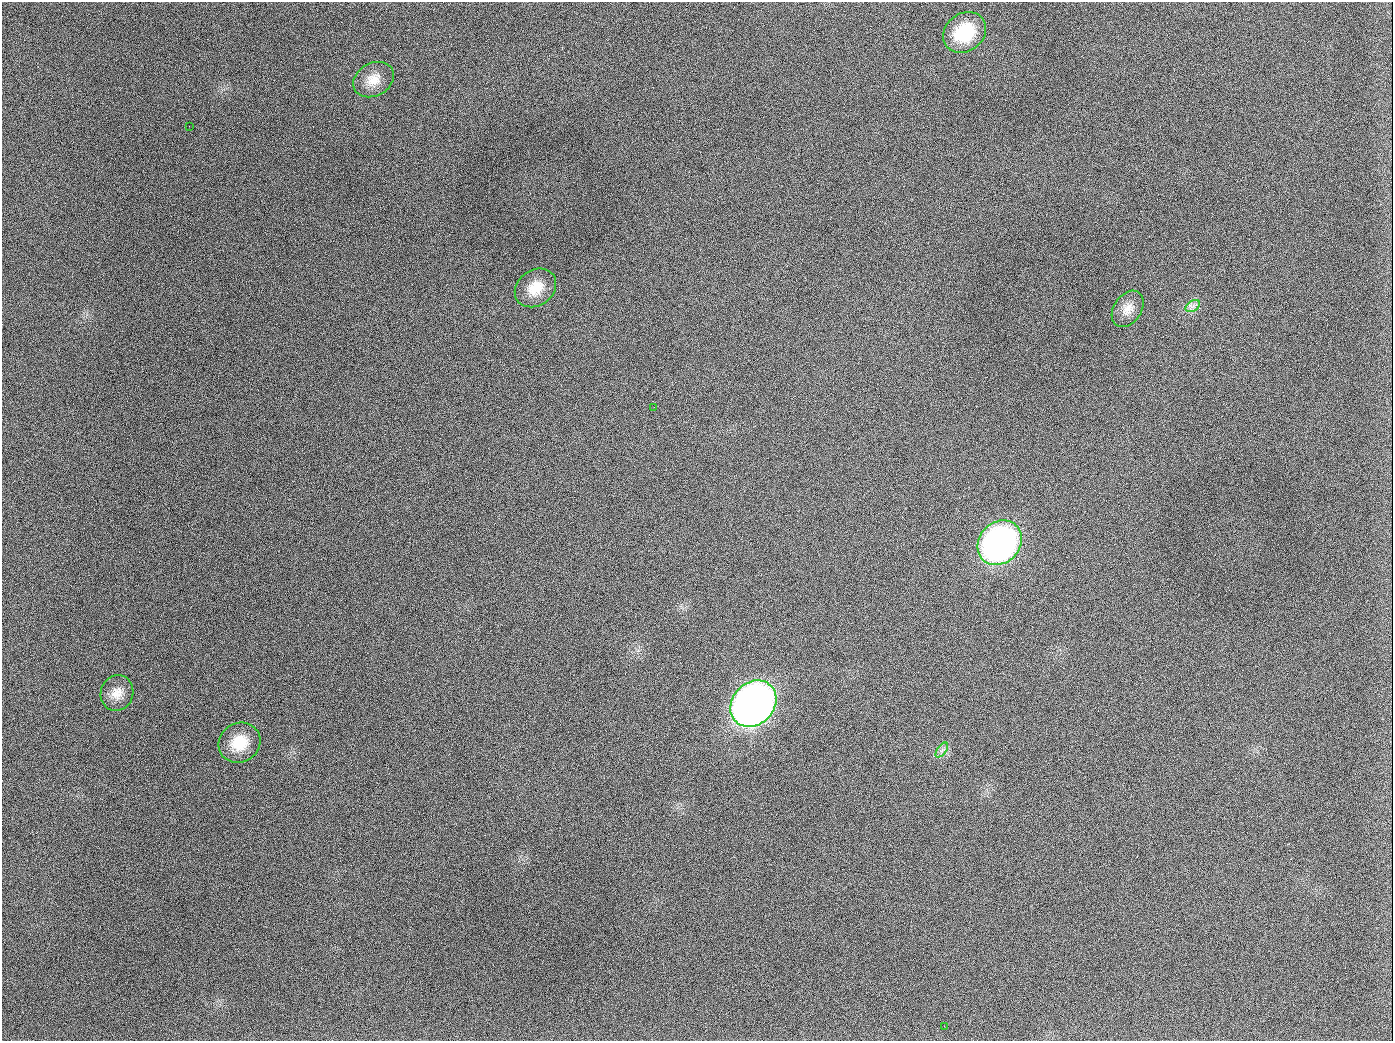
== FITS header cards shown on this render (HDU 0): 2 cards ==
NAXIS1  =                 1391
NAXIS2  =                 1039

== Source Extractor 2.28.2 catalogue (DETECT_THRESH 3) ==
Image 1391 x 1039 px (HDU 0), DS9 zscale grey, 1 PNG px = 1 image px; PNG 1395 x 1043 px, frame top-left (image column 1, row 1039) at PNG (2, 2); each listed source drawn as its Kron ellipse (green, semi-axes under 4 px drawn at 4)
Background 1750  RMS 76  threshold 227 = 3 sigma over >= 5 px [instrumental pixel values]
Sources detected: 13; all 13 listed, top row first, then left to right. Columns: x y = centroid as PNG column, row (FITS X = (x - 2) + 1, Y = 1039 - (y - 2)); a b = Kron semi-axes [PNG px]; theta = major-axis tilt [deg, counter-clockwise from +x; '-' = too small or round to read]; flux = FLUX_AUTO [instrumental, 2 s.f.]
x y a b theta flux
965 32 23 18 37 2.6e+05
373 80 21 16 29 8.7e+04
189 126 2 2 - 5.1e+03
535 288 22 17 36 1.1e+05
1193 306 8 5 34 1.8e+04
1128 309 20 14 56 6.2e+04
654 407 2 2 - 3.4e+03
1000 543 24 20 47 2.0e+06
117 693 18 16 70 7.0e+04
753 704 25 21 46 4.5e+06
239 743 21 19 34 1.5e+05
942 750 9 4 53 1.5e+04
944 1026 2 2 - 4.4e+03